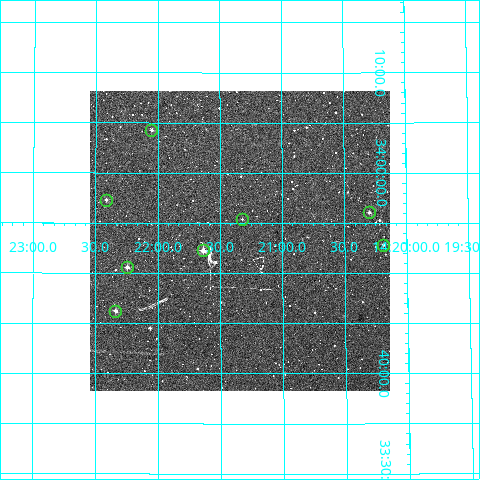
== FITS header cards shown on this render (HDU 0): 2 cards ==
NAXIS1  =                  300
NAXIS2  =                  300

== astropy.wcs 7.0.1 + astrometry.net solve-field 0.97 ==
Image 300 x 300 px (HDU 0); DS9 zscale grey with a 90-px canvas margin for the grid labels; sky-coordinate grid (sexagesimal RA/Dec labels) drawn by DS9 from the SOLVED WCS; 8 Tycho-2 reference stars matched to detected sources circled (green)
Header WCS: RA---TAN/DEC--TAN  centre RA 14:21:21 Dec +33:53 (215.34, +33.89 deg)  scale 6 arcsec/px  FOV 30.0' x 30.0'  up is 0 deg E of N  parity normal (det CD < 0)
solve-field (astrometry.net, Tycho-2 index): VERIFIED the header's WCS against the Tycho-2 star catalogue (verified at 2 index scales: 8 matches each, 0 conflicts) and refined it, rather than solving blind
Solved WCS: RA---TAN-SIP/DEC--TAN-SIP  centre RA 14:21:21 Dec +33:53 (215.34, +33.89 deg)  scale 6 arcsec/px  FOV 30.0' x 29.9'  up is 0 deg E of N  parity normal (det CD < 0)
The solver's refit moves the header's centre by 0.95 arcsec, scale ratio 1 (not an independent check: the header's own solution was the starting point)
Tycho-2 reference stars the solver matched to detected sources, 8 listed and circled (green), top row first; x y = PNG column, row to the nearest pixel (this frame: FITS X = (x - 90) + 1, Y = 300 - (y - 91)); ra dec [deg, ICRS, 3 dp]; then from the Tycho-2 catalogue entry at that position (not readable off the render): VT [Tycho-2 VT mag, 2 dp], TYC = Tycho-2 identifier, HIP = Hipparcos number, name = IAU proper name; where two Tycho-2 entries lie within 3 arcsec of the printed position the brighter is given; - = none
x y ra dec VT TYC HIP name
151 130 215.512 +34.071 11.31 2549-437-1 - -
106 200 215.604 +33.955 11.55 2549-62-1 - -
369 212 215.074 +33.934 11.14 2549-102-1 - -
242 219 215.331 +33.923 12.62 2549-138-1 - -
383 245 215.047 +33.881 12.30 2549-322-1 - -
203 250 215.409 +33.871 9.93 2549-142-1 - -
127 267 215.561 +33.843 10.61 2549-72-1 - -
115 311 215.585 +33.771 10.44 2549-288-1 - -